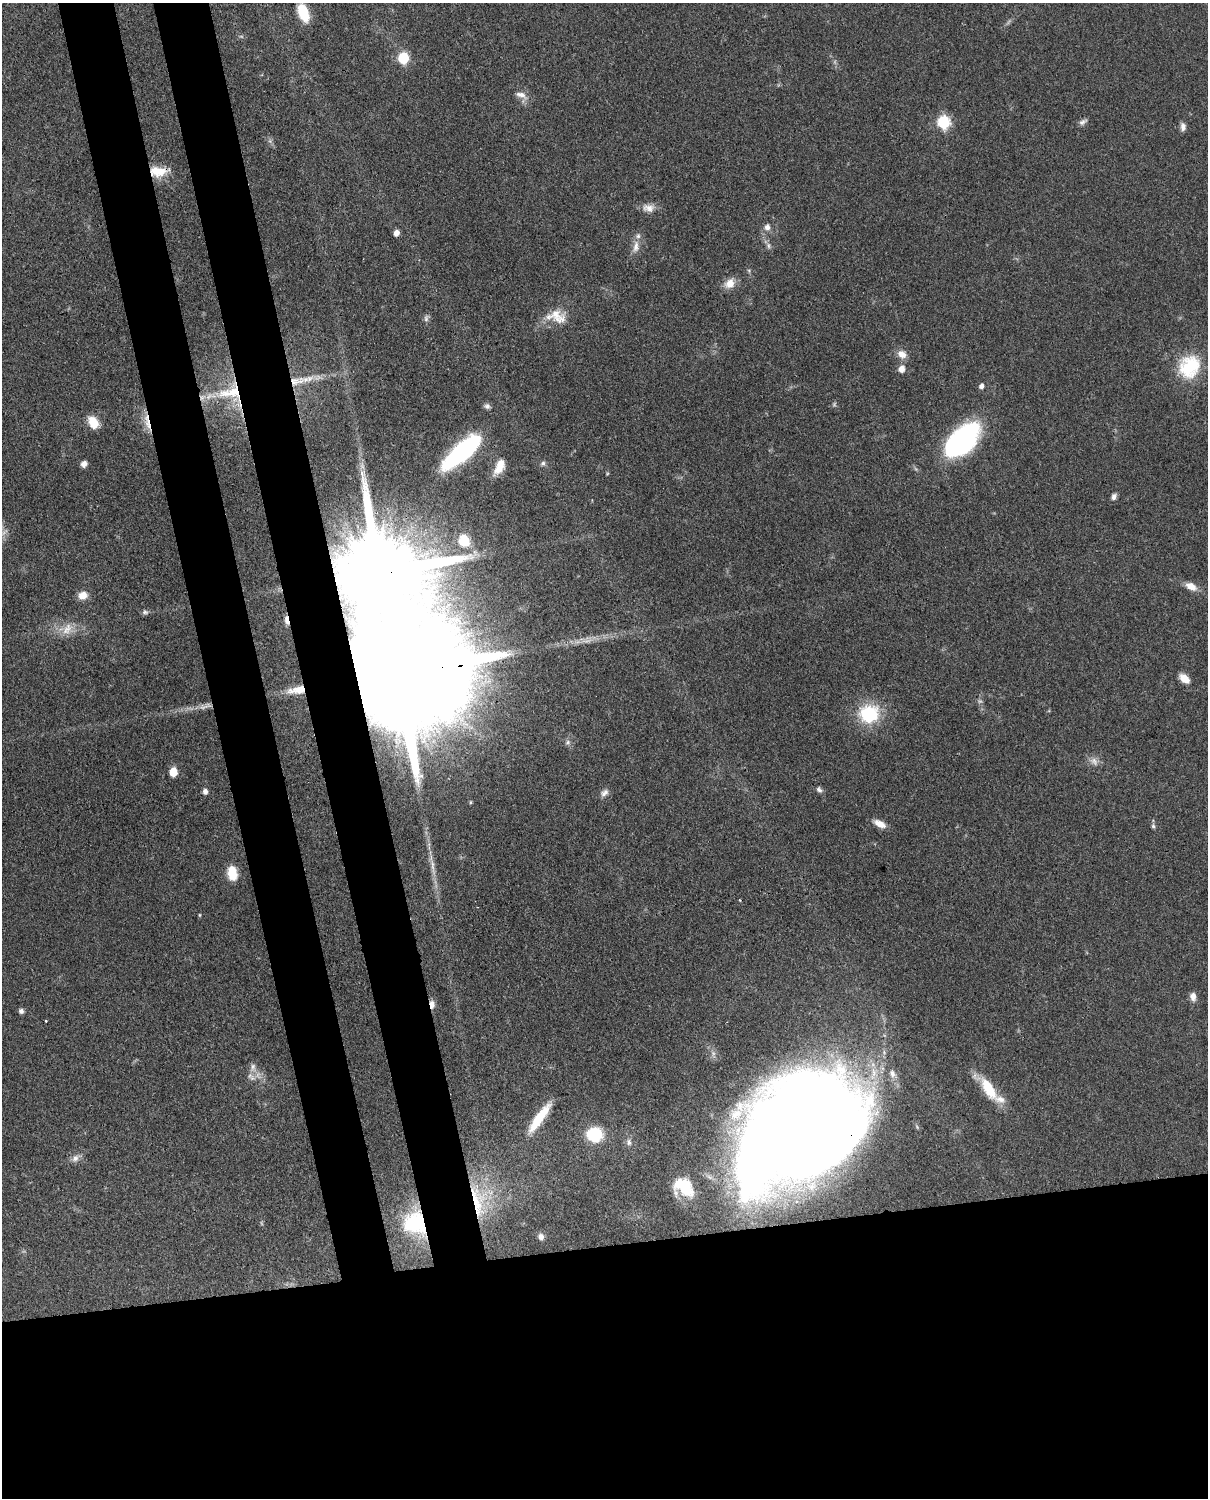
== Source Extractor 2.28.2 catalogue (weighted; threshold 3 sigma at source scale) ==
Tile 11 of 4 x 3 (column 3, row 3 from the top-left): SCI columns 2505-3710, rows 272-1767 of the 5006 x 4913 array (HDU 1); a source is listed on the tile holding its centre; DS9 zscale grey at full resolution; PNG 1210 x 1500 px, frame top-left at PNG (2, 3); no overlay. Shown black and unused: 25% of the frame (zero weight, under 3 of 4 exposures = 7% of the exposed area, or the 3 px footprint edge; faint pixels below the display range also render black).
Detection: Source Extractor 2.28.2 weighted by HDU 2 'WHT'; one run over the whole footprint, this tile lists its part. Background 0.0959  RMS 0.004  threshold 0.018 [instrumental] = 3 sigma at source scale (4.5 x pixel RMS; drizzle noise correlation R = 1.50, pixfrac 1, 0.05/0.05 arcsec/px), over >= 5 px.
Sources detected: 79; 6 too faint to see at this stretch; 1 inside a brighter object's white glare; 2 cosmic-ray / hot-pixel residue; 1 long thin detection or spike segment (spike, bleed or trail) — not listed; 4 inside a brighter listed object's ellipse — not listed separately; the other 65 listed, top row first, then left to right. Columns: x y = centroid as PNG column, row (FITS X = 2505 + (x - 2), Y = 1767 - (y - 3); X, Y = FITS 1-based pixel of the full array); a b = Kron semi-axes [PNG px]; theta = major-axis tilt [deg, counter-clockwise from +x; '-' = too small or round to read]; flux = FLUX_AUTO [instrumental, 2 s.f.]
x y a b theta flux
303 13 17 9 -69 14
403 58 7 6 - 31
521 95 18 8 -22 3
943 122 7 6 - 51
1083 122 12 6 31 1.4
1183 127 10 6 -90 1.9
158 171 23 12 0 8.3
649 208 17 10 -7 3.5
767 227 9 8 - 2.1
396 233 6 5 - 2.3
768 245 9 5 -84 1.1
636 247 17 8 83 3.3
730 283 15 12 48 4.2
557 316 25 17 -30 8.4
426 318 10 6 90 1.3
902 354 12 9 -31 3.5
1189 367 28 24 57 22
901 369 7 6 - 3.3
294 381 17 12 30 6.4
981 386 5 5 - 1.7
232 392 46 15 8 21
487 406 8 7 - 1.2
93 422 14 10 -60 6.8
147 422 26 6 -77 4.9
962 440 35 19 45 79
463 451 38 13 42 69
543 463 7 6 - 1.1
84 464 6 6 - 2
499 467 21 10 63 6
1114 497 8 6 69 1.5
464 541 18 15 -61 14
1191 586 14 8 -28 4.2
83 595 9 8 - 4.4
145 612 9 5 0 1
67 629 19 12 53 5.6
401 672 70 22 6 34000
1184 678 13 8 -39 4.5
869 714 25 22 7 21
567 742 7 6 - 1.1
173 772 7 6 - 7.3
819 790 8 6 -50 1.3
205 791 6 5 - 1.7
604 793 12 8 42 1.9
471 802 5 3 - 0.4
880 824 15 7 -26 3.8
1153 826 6 5 - 0.8
433 867 31 5 -82 4.7
232 873 16 10 -79 7.4
199 915 5 3 - 0.39
1193 996 10 7 -86 2.5
432 1004 11 6 -85 2.6
21 1011 6 6 - 1.1
46 1021 3 2 - 0.47
253 1067 14 8 88 2.7
892 1074 12 8 -59 2.3
989 1089 33 13 -59 13
539 1118 39 9 54 12
798 1130 105 68 33 1100
594 1134 10 9 - 31
629 1142 9 5 -83 1.3
75 1158 11 8 45 2.2
684 1187 22 16 -36 14
478 1200 52 19 -80 25
415 1223 29 26 -33 30
541 1236 7 6 - 1.7
Overlapping masked pixels (flux is a lower limit): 9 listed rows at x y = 158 171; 294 381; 232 392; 147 422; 401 672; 432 1004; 798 1130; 478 1200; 415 1223